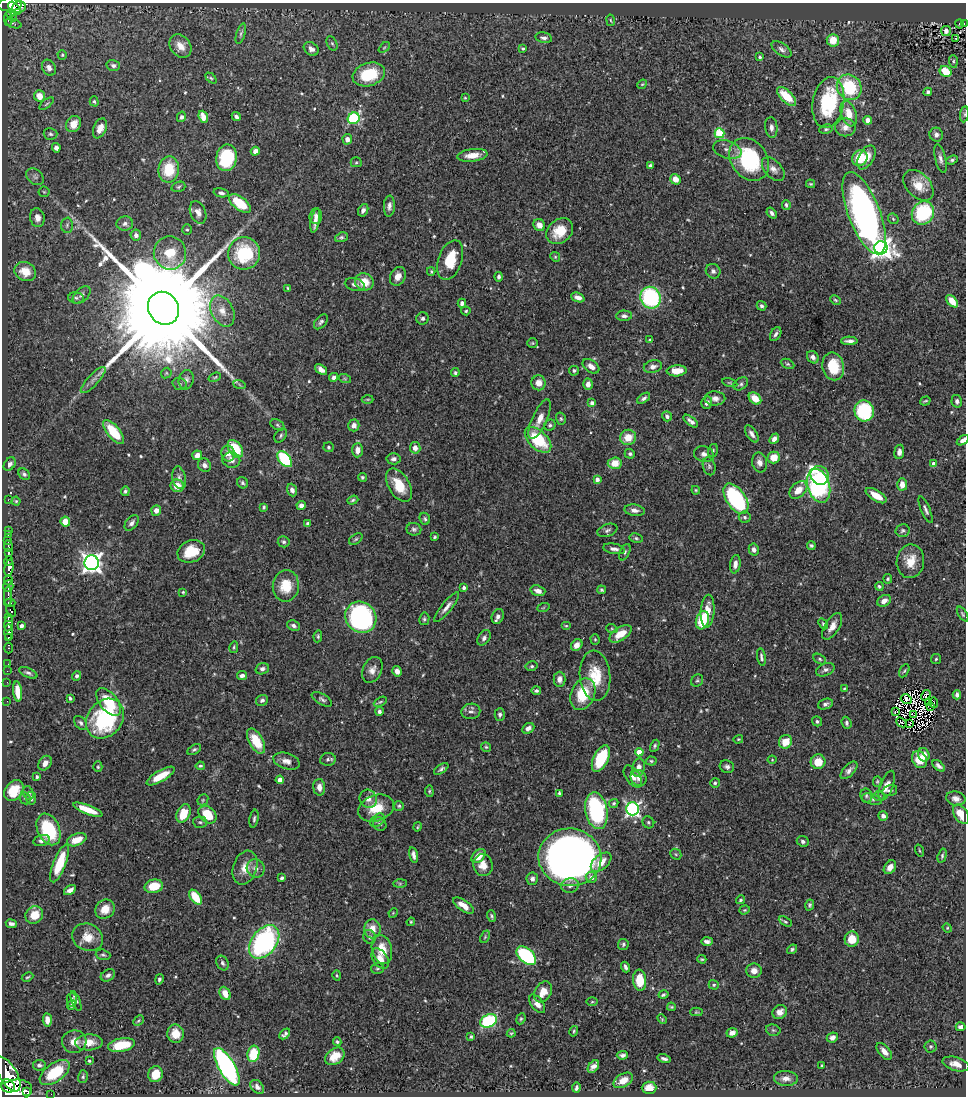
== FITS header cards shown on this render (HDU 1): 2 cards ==
NAXIS1  =                  964
NAXIS2  =                 1094

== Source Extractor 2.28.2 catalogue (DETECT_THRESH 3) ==
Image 964 x 1094 px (HDU 1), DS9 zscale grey, 1 PNG px = 1 image px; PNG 968 x 1098 px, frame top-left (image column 1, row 1094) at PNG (2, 3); each listed source drawn as its Kron ellipse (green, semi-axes under 4 px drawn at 4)
Background 0.453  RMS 0.021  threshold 0.0624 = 3 sigma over >= 5 px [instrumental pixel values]
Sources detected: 571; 4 with non-positive FLUX_AUTO (blend fragments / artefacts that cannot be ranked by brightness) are neither listed nor drawn; of the other 567, the 500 brightest by FLUX_AUTO listed and drawn (67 fainter detections omitted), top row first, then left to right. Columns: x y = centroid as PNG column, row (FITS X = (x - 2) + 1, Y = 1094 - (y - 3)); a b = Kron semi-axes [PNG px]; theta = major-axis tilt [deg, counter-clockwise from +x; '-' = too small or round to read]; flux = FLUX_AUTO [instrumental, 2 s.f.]
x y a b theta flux
10 5 12 6 3 160
19 7 7 5 12 110
15 8 8 4 -46 170
10 14 3 3 - 22
8 19 6 3 -87 38
13 19 2 2 - 2.4
611 20 6 3 -80 1.5
14 23 8 2 -21 1.6
959 24 4 3 - 5.9
964 24 4 3 - 15
946 31 5 4 - 4.4
241 34 11 4 73 3.1
544 38 8 5 -10 4.5
956 38 3 2 - 1.7
833 40 6 6 - 23
332 43 7 5 -62 2.4
180 46 12 10 -51 15
384 47 6 4 44 1.8
311 49 8 6 -37 5.7
523 49 4 4 - 2.2
782 49 11 6 -35 5.3
62 55 5 4 - 1.7
760 57 4 3 - 2.3
953 61 6 4 -86 2.1
113 65 7 5 -13 3.9
49 68 8 6 -60 7.1
945 71 6 5 - 38
369 74 16 11 17 61
211 78 6 4 -44 2.1
642 84 5 4 - 1.6
849 87 13 12 - 83
928 92 4 3 - 3.3
40 96 6 5 - 17
786 96 12 6 -44 40
465 98 4 4 - 1.6
94 101 5 4 - 2.1
828 102 25 15 80 120
46 104 8 3 40 2
849 114 13 7 -72 21
964 114 8 4 83 2.3
181 117 5 4 - 4.4
203 117 6 4 -70 15
236 117 4 3 - 3.9
354 118 6 5 - 150
868 120 4 4 - 10
73 124 8 7 - 17
771 127 10 6 -84 6.4
845 127 10 9 - 9.6
100 128 10 6 66 11
826 129 7 4 9 2.5
720 133 5 4 - 80
50 134 7 6 - 3.1
936 135 7 6 - 5.3
347 139 5 4 - 7.7
56 148 4 4 - 5.1
727 150 14 8 -18 9.3
255 151 5 4 - 6.3
472 155 15 6 7 18
866 157 13 7 61 17
226 158 13 10 80 85
860 158 8 7 - 41
749 159 23 18 -54 130
940 159 15 5 -76 6.2
952 160 6 4 19 3
356 162 5 5 - 2.1
650 166 4 3 - 6.5
169 169 13 10 83 45
773 169 14 8 -48 9.1
35 177 10 7 -42 4.4
675 179 5 5 - 11
811 184 4 3 - 1.6
918 185 18 12 -46 23
178 187 7 5 18 2.3
44 192 5 5 - 2.1
221 193 7 4 -12 4.2
240 203 13 6 -38 52
786 205 5 3 - 2.9
389 206 10 5 86 5.8
363 210 6 5 - 4.6
198 212 12 7 -68 9
772 213 6 4 -50 4.5
864 213 44 16 -69 630
923 213 12 10 56 95
316 216 8 6 87 6
37 218 9 7 -79 9.7
893 219 6 4 -46 2
315 221 12 3 79 8.2
125 224 8 7 - 4.7
67 225 7 6 - 2.9
539 225 6 5 - 10
187 230 5 4 - 1.9
560 231 15 11 40 32
136 235 5 5 - 4.9
341 237 6 4 21 2.6
881 248 6 6 - 870
170 253 17 16 - 37
244 253 16 16 - 81
555 257 5 4 - 1.8
450 260 20 12 71 39
431 271 4 3 - 1.5
713 271 7 7 - 4.9
25 272 11 9 -26 27
398 276 10 7 62 11
499 277 5 4 - 3.9
364 282 9 8 - 24
355 285 10 6 -14 6.2
288 288 4 3 - 1.5
82 295 10 6 44 4.9
578 297 7 4 -22 6.7
76 298 8 5 -4 3.1
651 298 11 10 - 160
835 300 5 3 - 1.7
952 301 7 4 -48 26
462 303 4 4 - 5.7
761 306 5 4 - 3.5
163 308 17 15 -57 72000
222 311 16 11 -63 17
466 311 5 4 - 2.3
624 316 7 5 -1 4.4
423 318 6 6 - 3.9
321 322 9 5 48 3.4
776 334 8 5 60 4.1
650 340 3 3 - 1.5
849 341 8 4 -1 5.3
532 343 5 4 - 1.8
813 357 7 5 -50 5.9
788 364 7 4 -25 2.5
591 366 9 6 -36 9.7
833 366 14 11 -78 42
653 367 9 6 13 6.6
321 369 7 4 -38 7.4
574 371 5 5 - 2.8
677 371 10 5 5 17
166 373 6 4 47 1.8
455 373 4 4 - 2.6
215 377 6 4 20 1.9
334 377 4 4 - 4.4
345 379 6 4 -19 1.9
93 380 17 5 47 7.8
186 380 10 7 74 5.8
539 383 7 7 - 13
730 383 8 4 -13 1.9
180 384 7 5 -18 3
239 384 6 4 -20 2.3
588 384 5 4 - 8.9
741 384 8 5 34 3.4
644 398 7 4 35 4
715 398 10 7 -2 7.4
755 398 7 5 -42 19
368 399 6 3 1 1.5
925 401 5 3 - 1.9
957 401 6 5 - 4.7
592 403 4 4 - 7.1
707 403 6 5 - 5.8
864 411 10 9 - 100
667 416 5 4 - 4.5
540 419 21 7 66 16
561 419 6 5 - 2.3
691 421 8 4 -39 5.2
277 425 7 5 -29 2.6
354 425 6 5 - 8.7
550 425 6 5 - 2.9
114 432 14 6 -50 49
752 434 10 5 -58 6.1
281 436 8 5 54 3
628 437 8 7 - 21
774 439 6 4 49 6.5
538 440 16 9 -43 70
963 440 7 4 34 6.5
328 447 5 5 - 2.5
415 448 6 5 - 8.7
235 449 10 6 -55 53
357 450 7 5 88 11
713 450 7 5 73 2.4
899 452 7 5 83 6.2
228 453 8 6 -78 9.5
630 454 5 5 - 2.7
704 454 10 7 -16 7.3
197 455 5 4 - 11
774 457 6 6 - 20
285 459 9 5 -50 120
394 459 7 5 4 4.8
231 460 9 8 - 8.9
760 462 10 7 -77 8
615 463 7 5 5 21
10 464 7 5 54 5.3
934 464 4 4 - 12
205 465 7 6 - 6.6
709 466 9 6 -76 3.4
24 474 6 5 - 3.6
820 475 10 8 -49 24
362 477 4 4 - 2.3
179 478 11 6 -79 6.3
597 479 4 4 - 7.5
242 483 6 5 - 3
902 484 6 5 - 12
399 485 18 10 -59 34
177 486 6 6 - 16
819 486 17 11 -73 270
292 490 6 5 - 6.7
696 490 4 3 - 1.6
798 490 10 7 42 19
125 491 5 4 - 2.6
876 496 12 5 -32 18
736 499 17 9 -55 170
8 500 3 2 - 2.8
353 500 6 4 20 2.5
16 501 4 4 - 1.7
301 505 4 4 - 7.8
264 507 4 3 - 2.3
156 510 5 5 - 8
634 510 10 5 -7 6.6
926 510 14 4 -67 4.4
745 517 6 5 - 3.5
425 519 6 5 - 2.8
65 522 5 4 - 17
132 523 9 5 50 5.6
308 524 4 4 - 3.2
414 529 7 6 - 3.6
607 530 10 6 20 4.5
903 530 7 6 - 3.2
8 531 3 3 - 13
8 534 3 2 - 26
434 537 4 3 - 1.9
636 538 7 4 -11 2.5
356 539 7 5 36 2.5
8 541 4 2 - 100
284 542 6 5 - 3.1
8 546 6 3 -83 230
811 546 4 3 - 2.7
614 549 11 5 -10 6
754 550 6 5 - 6.1
191 551 14 11 21 34
625 552 9 5 64 2.9
8 553 4 3 - 160
8 561 5 3 - 140
910 561 17 13 81 26
92 563 7 7 - 840
735 564 9 5 80 7.3
9 568 8 4 80 490
888 579 5 4 - 2
8 580 5 3 - 75
8 586 6 5 - 170
286 586 16 13 83 34
879 586 4 3 - 2.3
464 588 4 4 - 4.4
602 590 4 4 - 2.4
538 591 7 5 -17 8.5
183 592 3 3 - 1.7
8 596 9 3 90 84
884 601 7 5 29 9.3
10 603 5 4 - 93
447 607 19 5 51 8.4
543 608 6 4 19 1.7
11 611 6 3 -57 110
708 611 16 7 86 19
963 614 8 4 -57 2.2
498 616 8 6 66 5.3
8 617 3 3 - 72
361 617 16 15 - 290
424 619 6 5 - 2.7
702 620 9 6 73 56
9 623 8 4 82 230
823 624 6 4 -52 2.2
21 626 4 4 - 5.3
293 626 7 5 -22 4.3
566 626 5 4 - 1.8
832 626 15 7 58 11
612 629 6 4 -19 1.8
9 633 8 4 -88 300
620 634 12 6 34 23
318 636 6 4 82 2.1
8 637 3 3 - 81
484 638 8 5 57 4.7
595 639 5 4 - 1.9
577 645 6 5 - 13
234 647 6 3 77 2
8 648 5 3 - 24
761 657 9 4 -80 3.8
820 659 7 4 -29 2.6
936 659 5 5 - 2
8 664 2 2 - 4.3
532 666 6 4 12 2.6
262 669 7 5 18 4.8
372 670 13 9 65 10
825 670 10 6 25 5
7 671 2 2 - 2.5
397 671 5 4 - 6.7
904 671 7 4 59 2.2
28 673 10 4 -25 3.5
77 676 5 4 - 4.1
242 676 5 4 - 5.5
595 676 25 15 -85 42
559 679 7 6 - 8.2
697 681 6 5 - 2.4
7 682 2 2 - 3
844 689 3 3 - 1.5
17 691 10 4 -84 20
536 691 5 4 - 3.4
583 694 16 12 68 46
926 695 5 3 - 1.6
957 695 4 4 - 4.4
70 698 4 3 - 2.7
322 699 11 5 -29 4.1
906 699 5 4 - 4
262 700 6 5 - 3.7
7 701 2 2 - 1.6
109 702 16 9 -51 51
380 702 7 4 29 2.2
928 702 3 2 - 1.5
934 703 5 3 - 3
825 704 7 5 20 4.3
930 706 3 2 - 1.5
379 711 4 4 - 4.2
471 711 9 7 10 5.5
895 712 4 3 - 1.6
500 714 6 5 - 3.8
914 715 3 2 - 1.6
105 719 21 17 52 160
817 721 5 4 - 2.6
901 722 6 2 -41 2.4
81 723 8 5 -50 3.9
846 723 6 4 -72 2.9
909 724 3 2 - 1.8
528 728 6 5 - 6.4
738 739 5 4 - 1.6
256 741 14 7 -61 36
785 742 7 6 - 22
655 746 6 4 61 2.5
486 747 5 5 - 1.9
194 749 7 4 31 2.8
639 752 4 4 - 22
924 755 7 5 -72 13
601 758 14 7 65 75
328 759 8 6 10 3.5
772 760 4 4 - 1.5
919 760 9 7 -64 30
286 761 13 8 -18 9.7
651 761 5 4 - 2
818 762 7 7 - 25
45 763 8 6 55 8
200 766 4 3 - 2.1
939 766 7 4 -39 4.8
98 767 5 4 - 1.8
727 767 7 6 - 4.5
639 768 9 6 79 11
441 769 8 4 34 3
849 770 11 5 47 5.9
161 776 16 5 30 29
37 777 4 3 - 2.8
633 777 12 7 -56 9.2
639 778 8 7 - 8.5
280 780 4 4 - 18
877 781 5 4 - 1.8
715 783 5 4 - 2.4
887 785 15 6 69 9.7
319 787 8 6 -86 9
890 790 7 5 16 3.7
14 791 11 8 55 29
429 791 6 4 -85 1.9
28 793 7 5 -71 4.1
559 793 4 3 - 2
866 796 7 6 - 2.9
879 796 6 5 - 2.8
25 798 6 5 - 2.5
31 798 6 5 - 4.3
956 798 10 7 -11 8
368 799 9 8 - 9.5
872 799 10 5 -16 3.9
203 800 6 5 - 2
614 803 5 4 - 2.4
399 806 5 5 - 2.2
376 808 18 13 20 32
632 809 6 6 - 350
88 810 15 4 -21 28
596 811 18 11 -79 180
184 813 10 6 68 33
961 814 11 6 -56 25
207 815 10 7 -43 41
883 816 5 4 - 6.3
254 819 9 4 80 3
378 820 8 5 39 3.6
200 822 7 5 -4 3
648 822 6 5 - 2.8
380 824 7 6 - 3.8
418 827 5 3 - 1.7
49 829 16 11 -66 73
42 840 8 5 14 4.5
77 840 10 6 21 19
803 841 6 5 - 4
919 851 6 3 -71 1.5
676 854 6 5 - 2
413 855 8 4 -77 5.7
479 856 8 5 45 19
942 856 7 4 75 2.5
570 857 31 29 -8 1100
601 862 12 7 40 18
60 863 20 6 69 43
483 865 11 9 -73 16
890 867 7 5 54 9.3
245 868 17 12 71 18
256 868 9 9 - 8.7
591 877 6 5 - 7.3
282 878 4 3 - 3.1
532 879 6 5 - 5.7
400 884 7 4 0 2.3
154 886 9 6 13 29
570 886 9 7 15 6.6
70 890 7 4 32 7.8
195 897 8 5 -55 41
740 900 5 4 - 2
464 905 12 5 -35 15
810 905 5 4 - 3.1
105 909 10 9 - 19
745 910 5 4 - 1.8
393 913 5 4 - 1.5
34 915 9 8 - 21
491 916 6 3 -72 2.5
411 922 4 3 - 1.6
785 922 7 3 -31 2.3
11 924 5 3 - 3.8
947 928 5 4 - 1.6
372 929 9 8 - 16
88 937 16 13 -27 24
370 937 7 6 - 5
485 937 7 4 65 2
852 939 7 7 - 25
707 941 6 4 2 4.9
264 942 19 12 52 260
623 944 5 5 - 2.4
382 949 15 10 -75 27
792 949 5 4 - 2.8
103 955 7 5 -18 2.7
526 956 11 7 -42 160
380 959 11 7 -55 15
702 959 4 3 - 1.8
222 963 8 5 -65 3.8
625 967 5 3 - 3.9
377 968 6 5 - 2.6
754 971 7 7 - 9.8
108 975 8 5 32 4.3
337 975 5 4 - 2.1
27 977 6 3 26 1.8
159 979 5 4 - 3
640 980 10 6 -85 33
714 985 5 4 - 2.5
543 992 11 8 60 17
225 993 7 5 -64 15
663 995 5 3 - 2.9
72 1000 7 5 -89 3.7
76 1001 10 4 -68 4.4
592 1002 5 4 - 1.9
537 1004 11 6 -53 9.9
72 1005 5 3 - 3
671 1007 4 3 - 1.7
696 1012 6 4 -1 1.6
780 1012 7 6 - 9.3
521 1019 6 4 67 2
662 1019 5 3 - 1.4
47 1020 6 4 -85 9.9
138 1021 6 3 45 1.7
489 1021 9 6 25 140
961 1027 5 4 - 5.1
773 1030 7 5 -13 2.8
574 1031 5 3 - 1.9
511 1033 4 3 - 1.4
732 1033 5 4 - 7.3
176 1034 9 8 - 21
285 1034 6 4 45 3.8
471 1037 3 3 - 2
832 1037 6 5 - 5.6
74 1042 12 11 - 14
89 1042 13 8 4 15
337 1042 4 3 - 2.3
121 1045 13 6 11 39
931 1046 6 6 - 2.4
884 1051 10 5 -49 8.9
253 1054 8 6 79 49
622 1055 5 3 - 3.5
335 1056 10 7 35 19
664 1059 6 3 -15 3.6
89 1061 3 3 - 1.7
956 1064 14 6 -15 12
39 1065 6 5 - 3.5
822 1066 4 3 - 2.1
227 1067 21 8 -60 380
593 1067 7 4 52 6.9
55 1073 17 9 35 59
8 1074 19 9 -59 1200
155 1074 8 7 - 22
83 1077 6 5 - 2.4
786 1078 12 7 -2 8
623 1080 10 6 30 12
8 1086 7 6 - 750
257 1087 8 5 -47 5.2
576 1088 5 3 - 3.4
649 1088 7 6 - 13
13 1091 19 11 10 3300
27 1091 2 2 - 5400
51 1094 2 2 - 4.7
At the frame edge (FLAGS 8, measured only in part): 4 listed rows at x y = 10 5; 964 24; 964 114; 963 440
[67 fainter detections neither listed nor drawn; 4 non-positive-flux detections neither listed nor drawn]